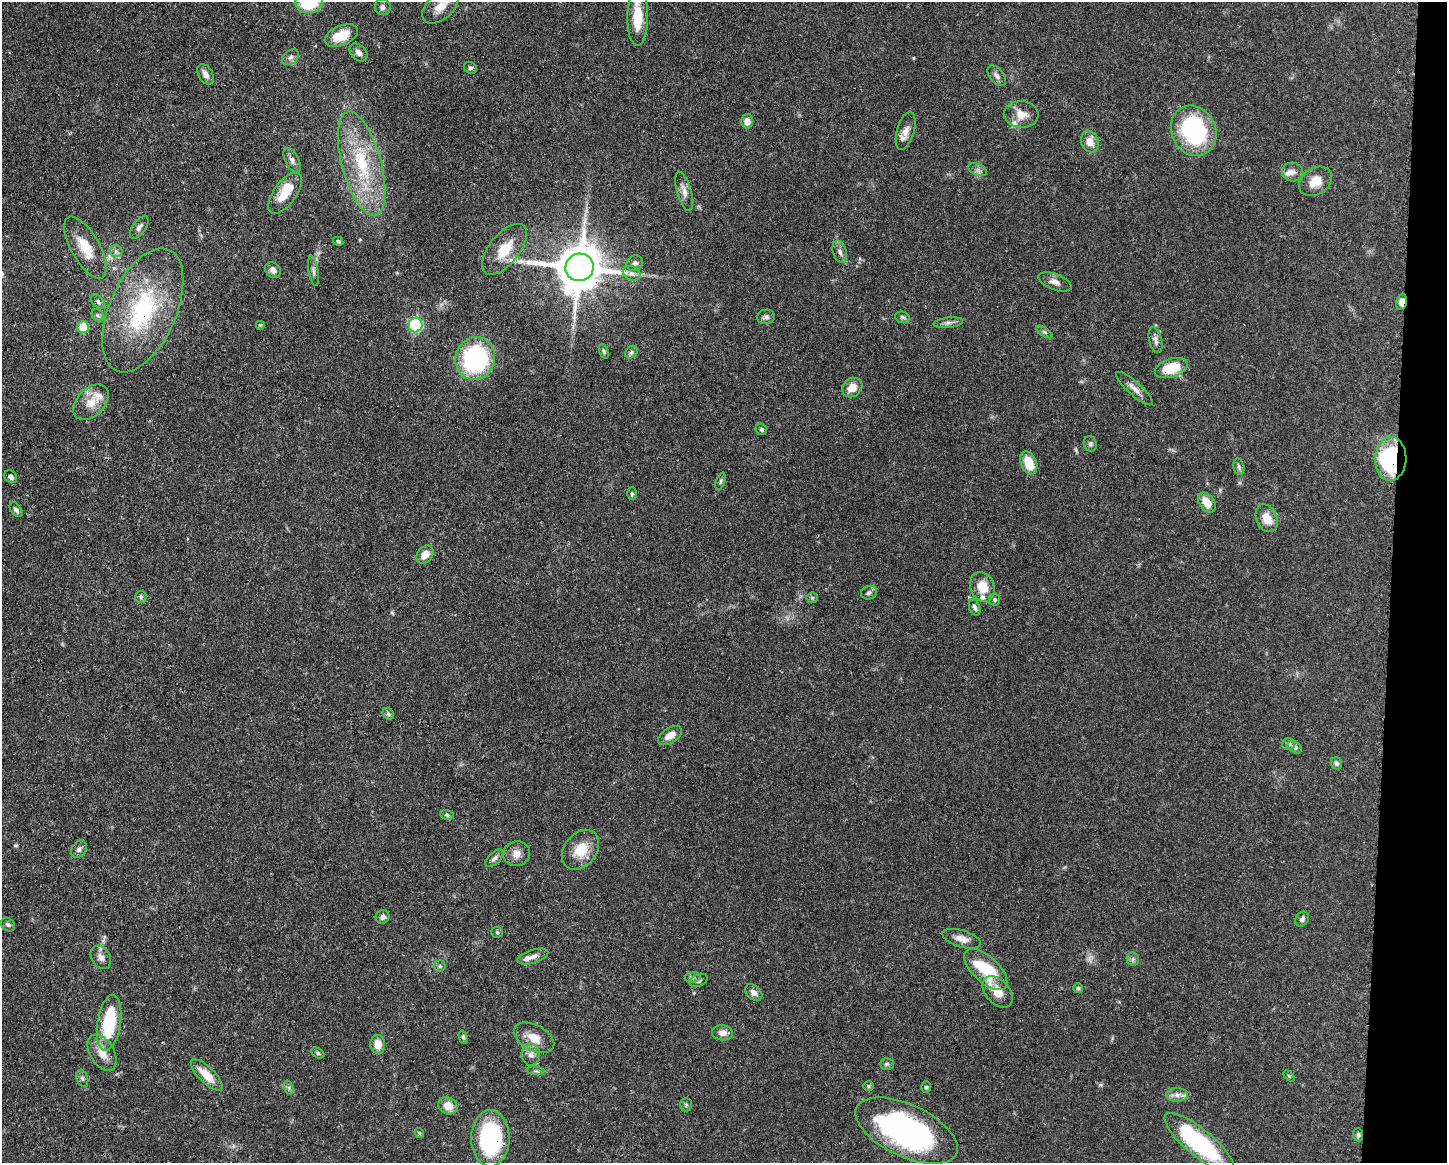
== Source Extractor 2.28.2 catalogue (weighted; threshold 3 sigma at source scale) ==
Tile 6 of 3 x 4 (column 3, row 2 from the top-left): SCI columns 3007-4451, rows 2325-3485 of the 4681 x 4647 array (HDU 1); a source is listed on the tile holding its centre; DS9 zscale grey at full resolution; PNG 1449 x 1165 px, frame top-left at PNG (2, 2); each listed source drawn as its Kron ellipse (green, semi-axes under 4 px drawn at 4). Shown black and unused: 4% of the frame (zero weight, under 3 of 4 exposures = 1% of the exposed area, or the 3 px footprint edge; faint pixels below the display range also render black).
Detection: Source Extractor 2.28.2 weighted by HDU 2 'WHT'; one run over the whole footprint, this tile lists its part. Background 0.0544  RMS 0.0033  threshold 0.0148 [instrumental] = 3 sigma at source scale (4.5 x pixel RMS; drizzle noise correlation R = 1.50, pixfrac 1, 0.05/0.05 arcsec/px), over >= 5 px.
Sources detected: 128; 1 too faint to see at this stretch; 1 inside a brighter object's white glare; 1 long thin detection or spike segment (spike, bleed or trail) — neither listed nor drawn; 5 inside a brighter listed object's ellipse — not listed separately; the other 120 listed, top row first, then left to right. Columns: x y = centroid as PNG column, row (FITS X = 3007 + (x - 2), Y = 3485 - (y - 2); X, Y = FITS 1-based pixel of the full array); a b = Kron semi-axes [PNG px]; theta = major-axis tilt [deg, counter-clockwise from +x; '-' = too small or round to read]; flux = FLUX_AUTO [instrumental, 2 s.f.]
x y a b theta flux
309 2 13 11 4 17
383 7 8 7 - 1.2
440 7 21 13 41 4.8
638 17 29 10 89 11
341 36 17 10 23 7
358 52 10 7 -45 1.6
290 57 9 6 38 1.1
470 68 7 5 -29 0.75
205 74 11 7 -60 1.9
997 76 12 7 -50 1.4
1021 114 17 13 -5 4.1
747 121 7 6 - 2.3
906 131 19 8 74 2.8
1194 131 26 22 -64 40
1090 142 11 8 -71 3.7
292 160 13 7 -62 1.7
362 164 54 19 -75 25
978 169 10 5 -24 1.1
1293 172 11 9 -13 1.8
1316 181 18 13 33 5
684 191 20 7 -74 2.4
285 193 24 11 54 7.3
139 227 13 6 54 1.3
338 241 5 4 - 0.54
85 247 35 14 -60 8
504 249 30 15 51 8.3
116 251 6 6 - 0.88
840 252 11 6 -73 1.5
635 263 8 7 - 1.2
579 267 14 13 - 1300
273 270 8 7 - 1.7
313 271 15 5 -80 1.3
632 273 9 7 -25 1.5
1055 282 17 8 -21 2.1
98 302 8 5 -46 0.77
1402 302 8 5 77 2.5
143 310 66 33 66 40
98 315 7 5 -46 0.69
766 317 9 7 11 1.1
902 317 7 5 -15 0.73
948 323 15 5 7 1.3
260 325 5 5 - 0.42
416 325 7 7 - 34
83 327 6 6 - 9.6
1044 332 9 3 -34 0.6
1156 340 13 6 -76 1.3
604 351 8 4 -73 0.59
631 352 7 5 46 0.71
475 359 21 19 71 41
1171 368 17 9 17 10
852 388 11 9 38 3.8
1134 389 24 6 -42 2.4
91 402 21 14 47 5.3
761 429 6 5 - 0.56
1090 444 8 6 -76 0.85
1391 459 22 15 86 43
1029 463 12 8 -67 7
1239 467 8 5 -78 0.8
11 477 7 6 - 1.3
721 481 9 4 70 0.61
632 494 6 4 89 0.52
1207 503 11 7 -54 4.7
16 510 8 5 -53 0.98
1267 518 15 10 -66 4.5
425 555 10 7 51 3.6
982 587 15 12 -71 6.1
869 593 8 6 22 1
141 597 6 5 - 0.63
812 598 5 5 - 0.5
995 600 6 5 - 0.61
975 607 9 5 -69 0.87
388 714 6 5 - 0.63
670 735 13 7 33 3.1
1288 744 6 6 - 0.84
1295 747 8 5 -40 0.76
1336 763 6 5 - 0.7
447 815 7 5 -12 0.68
79 849 9 7 55 1.2
581 850 22 16 51 7.2
517 854 13 12 - 2.7
494 858 11 6 43 1
383 917 7 6 - 1.2
1302 919 8 6 55 0.98
8 925 8 6 -37 0.73
497 932 6 5 - 0.51
962 939 20 8 -17 2.7
533 956 16 6 17 1.9
101 957 12 9 -60 1.8
1133 959 6 6 - 0.81
440 966 6 5 - 0.57
986 970 27 13 -43 16
693 977 8 5 6 0.82
699 980 9 6 21 1
1078 988 5 5 - 0.46
754 992 10 6 -41 1.6
998 992 18 11 -48 5
109 1023 28 11 81 22
722 1033 10 7 -5 2.1
463 1037 7 4 -76 0.63
534 1038 22 13 -28 5.1
378 1044 9 7 -86 3.7
102 1053 20 12 -59 4.6
318 1053 7 4 -28 0.56
531 1055 11 9 -84 2
887 1064 7 5 0 0.64
535 1071 9 3 -5 0.63
207 1075 21 8 -45 5.8
1289 1076 6 4 -45 0.36
82 1078 9 5 -71 0.85
869 1086 5 4 - 0.48
926 1087 6 5 - 0.51
289 1088 7 4 -72 0.74
1177 1095 11 7 0 1.7
686 1105 7 5 90 0.59
448 1106 10 8 -28 4.1
906 1131 55 26 -25 77
419 1133 5 4 - 0.35
1358 1135 6 5 - 0.75
490 1138 28 19 90 40
1199 1143 43 13 -40 41
Overlapping masked pixels (flux is a lower limit): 8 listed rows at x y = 309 2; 292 160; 579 267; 1402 302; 143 310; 1171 368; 1391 459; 490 1138
Isophote crosses this tile's border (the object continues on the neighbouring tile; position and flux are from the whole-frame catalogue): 2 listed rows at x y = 309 2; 638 17